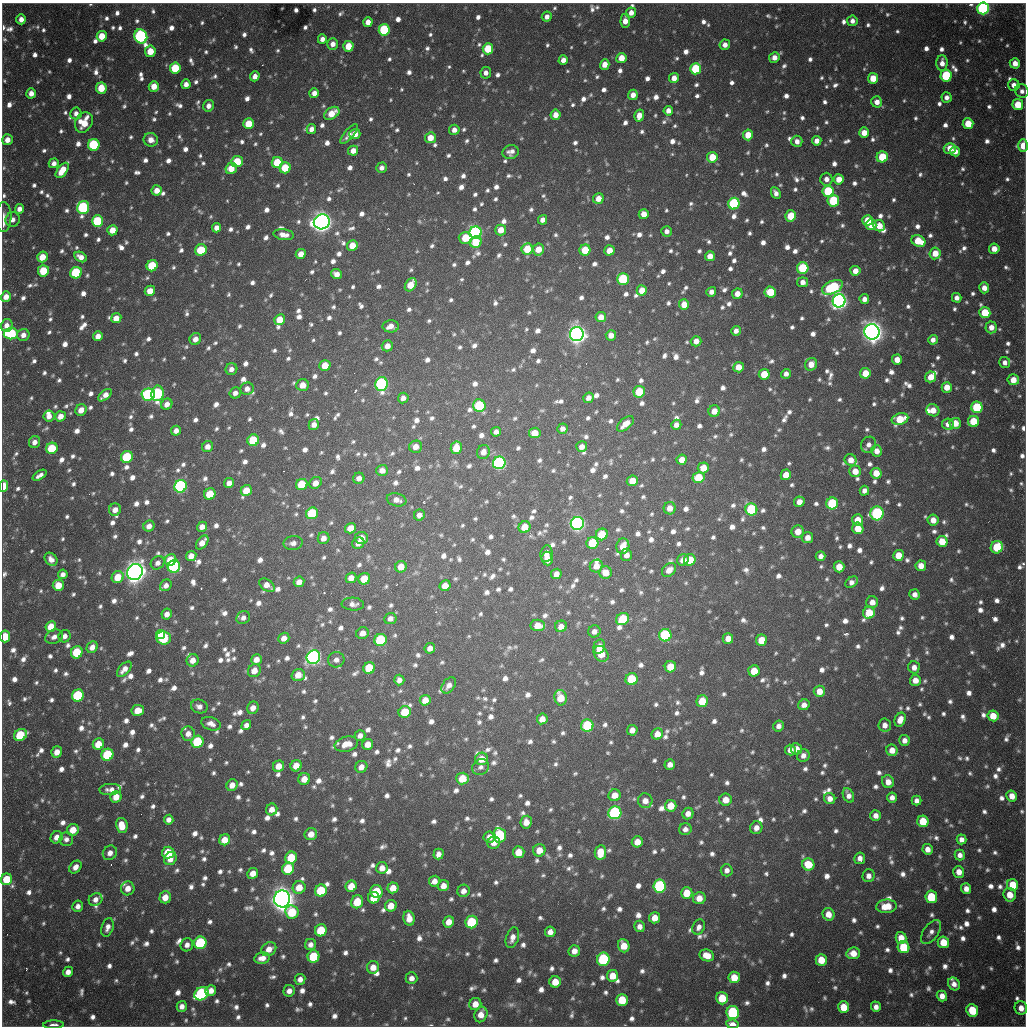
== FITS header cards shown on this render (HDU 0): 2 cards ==
NAXIS1  =                 1024 / length of data axis 1
NAXIS2  =                 1024 / length of data axis 2

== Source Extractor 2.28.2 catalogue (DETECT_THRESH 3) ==
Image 1024 x 1024 px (HDU 0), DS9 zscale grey, 1 PNG px = 1 image px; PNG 1028 x 1028 px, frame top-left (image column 1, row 1024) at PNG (2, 3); each listed source drawn as its Kron ellipse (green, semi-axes under 4 px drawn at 4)
Background 728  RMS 22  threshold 66.6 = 3 sigma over >= 5 px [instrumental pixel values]
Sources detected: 1759; of the 1759, the 500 brightest by FLUX_AUTO listed and drawn (1259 fainter detections omitted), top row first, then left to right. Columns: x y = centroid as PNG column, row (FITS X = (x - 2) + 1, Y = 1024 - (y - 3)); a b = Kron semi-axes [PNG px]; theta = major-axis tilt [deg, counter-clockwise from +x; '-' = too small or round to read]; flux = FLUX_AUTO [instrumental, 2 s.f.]
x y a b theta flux
983 8 6 6 - 3.2e+05
631 13 5 5 - 1.2e+04
547 17 5 5 - 8.8e+03
21 19 5 4 - 1.3e+04
625 21 7 4 85 1.6e+04
852 21 5 5 - 8.9e+03
368 22 5 4 - 1.4e+04
384 30 6 5 - 1.2e+05
102 36 5 5 - 3.3e+04
141 36 7 6 - 3.4e+05
322 39 5 4 - 8.6e+03
333 44 5 5 - 1.1e+04
725 45 5 5 - 1.0e+04
348 46 5 5 - 3.5e+04
488 49 5 5 - 5.7e+04
150 51 5 5 - 3.2e+04
774 57 5 5 - 1.2e+04
621 58 5 5 - 2.4e+04
563 60 5 4 - 1.0e+04
942 63 8 5 89 1.3e+04
1015 63 5 5 - 1.5e+04
605 64 5 4 - 1.9e+04
175 68 5 5 - 7.4e+04
695 69 5 5 - 1.0e+05
486 73 5 5 - 8.4e+03
255 76 5 4 - 1.1e+04
946 76 6 5 - 1.2e+05
674 78 5 5 - 1.4e+04
873 78 5 5 - 3.1e+04
186 84 5 4 - 1.0e+04
1014 85 6 5 - 1.1e+04
154 86 5 5 - 2.0e+04
101 88 6 5 - 3.8e+04
1022 91 7 6 - 8.1e+03
31 93 5 5 - 1.3e+04
314 93 5 4 - 1.2e+04
633 95 5 5 - 1.2e+04
946 97 5 5 - 8.6e+03
877 102 5 5 - 1.2e+04
1018 105 5 5 - 4.0e+04
209 106 6 5 - 9.7e+03
668 111 5 4 - 1.1e+04
76 113 6 5 - 8.1e+03
332 113 8 5 34 2.7e+04
555 115 5 5 - 1.6e+04
639 116 6 5 - 1.7e+04
84 122 11 8 62 3.8e+04
249 124 5 5 - 4.1e+04
968 124 5 5 - 3.7e+04
311 129 5 4 - 8.7e+03
454 130 5 5 - 1.1e+04
864 133 5 5 - 1.8e+04
349 134 12 5 50 9.8e+03
355 134 5 5 - 2.0e+04
748 135 5 5 - 2.7e+04
430 138 5 5 - 2.4e+04
7 140 5 5 - 1.4e+04
151 140 7 7 - 1.4e+04
797 141 5 5 - 9.9e+03
817 141 5 4 - 1.1e+04
94 145 6 6 - 1.2e+05
1023 146 6 4 88 2.8e+04
950 148 6 5 - 2.1e+04
353 151 5 4 - 1.4e+04
955 151 5 5 - 1.3e+04
511 152 8 7 - 9.6e+03
712 157 5 5 - 3.6e+04
882 157 5 5 - 6.1e+04
237 162 6 5 - 5.5e+04
54 163 5 5 - 8.9e+03
277 163 5 5 - 6.2e+04
231 168 6 5 - 2.4e+04
285 168 5 5 - 5.1e+04
382 168 5 5 - 8.1e+03
62 170 9 5 54 3.1e+04
826 179 6 6 - 9.9e+03
839 179 5 5 - 1.9e+04
157 190 5 5 - 1.7e+04
828 191 6 5 - 8.9e+04
776 193 6 4 -63 8.1e+03
598 199 5 5 - 1.8e+04
833 201 6 5 - 1.0e+05
734 204 6 5 - 1.6e+05
83 208 6 6 - 2.2e+05
19 209 5 4 - 1.0e+04
644 214 5 5 - 1.6e+04
791 216 5 5 - 5.0e+04
3 217 15 8 88 1.2e+04
13 220 7 7 - 8.9e+03
543 220 5 4 - 1.0e+04
867 220 5 5 - 2.8e+04
97 221 6 5 - 9.7e+04
322 222 8 7 - 1.4e+06
871 225 5 5 - 2.8e+04
879 226 6 5 - 2.2e+04
217 228 5 4 - 1.1e+04
112 230 5 5 - 2.2e+04
501 230 5 5 - 2.2e+04
667 231 5 5 - 8.3e+03
475 233 6 6 - 3.9e+05
284 235 10 5 -7 1.3e+04
466 238 7 6 - 5.3e+04
918 241 7 5 -23 4.6e+04
476 242 6 5 - 5.1e+04
352 246 5 5 - 2.6e+04
527 249 6 5 - 4.7e+04
538 249 6 5 - 2.2e+04
994 249 5 5 - 1.6e+04
201 250 6 5 - 5.8e+04
585 250 5 5 - 4.5e+04
609 250 5 5 - 2.1e+04
935 253 6 5 - 2.4e+04
301 254 5 5 - 1.4e+04
710 256 5 5 - 1.7e+04
42 257 5 5 - 2.6e+04
81 257 6 5 - 1.2e+04
152 266 6 5 - 6.8e+04
803 268 6 5 - 9.8e+04
43 271 5 5 - 5.0e+04
855 271 5 5 - 1.5e+04
76 273 6 5 - 1.2e+05
336 274 5 5 - 1.1e+04
623 279 6 6 - 1.3e+05
803 282 5 5 - 1.0e+04
411 285 7 5 57 3.3e+04
832 287 11 6 25 1.6e+05
984 288 5 5 - 1.2e+04
642 290 5 5 - 2.4e+04
150 291 5 5 - 1.9e+04
711 292 5 4 - 9.0e+03
770 292 6 5 - 4.8e+04
737 294 5 5 - 1.5e+04
6 297 5 5 - 1.5e+04
957 298 5 4 - 8.7e+03
864 299 5 5 - 1.0e+04
839 301 6 6 - 8.4e+05
684 304 5 5 - 2.3e+04
985 313 5 5 - 4.7e+04
601 317 5 5 - 1.9e+04
116 318 5 5 - 1.9e+04
280 320 5 5 - 2.7e+04
7 325 6 5 - 1.2e+04
391 326 8 6 -1 1.5e+04
991 327 6 6 - 1.4e+04
736 331 5 4 - 8.4e+03
872 332 8 7 - 1.6e+06
11 333 7 6 - 1.6e+05
577 334 7 7 - 1.1e+06
23 335 6 6 - 1.1e+04
611 335 5 5 - 1.2e+04
98 336 5 4 - 1.2e+04
195 339 6 5 - 1.2e+04
933 340 5 4 - 8.7e+03
696 341 5 5 - 1.3e+04
387 346 6 5 - 1.4e+04
897 360 5 5 - 1.6e+04
1005 362 5 5 - 8.6e+03
811 364 7 6 - 1.8e+04
325 365 5 5 - 2.6e+04
738 367 5 5 - 1.8e+04
231 369 6 5 - 9.0e+03
865 373 5 5 - 3.0e+04
764 374 5 5 - 4.1e+04
786 374 5 5 - 8.4e+03
931 377 5 5 - 2.3e+04
1013 380 6 5 - 2.1e+04
382 384 7 6 - 2.9e+05
303 385 6 6 - 2.0e+04
947 387 5 5 - 2.0e+04
247 389 6 6 - 1.1e+04
639 392 6 5 - 5.6e+04
157 393 8 6 79 2.1e+05
235 393 6 5 - 8.5e+03
148 394 7 6 - 2.2e+05
105 395 8 4 38 1.3e+04
403 398 5 5 - 8.8e+03
588 398 5 5 - 9.3e+03
167 404 6 5 - 1.1e+04
479 406 6 6 - 1.2e+05
977 407 6 5 - 1.0e+05
81 410 6 5 - 1.5e+04
933 410 6 6 - 1.8e+04
714 411 6 5 - 1.8e+04
49 416 5 5 - 1.1e+04
60 416 5 5 - 1.6e+04
900 419 8 6 15 5.1e+04
973 421 5 5 - 4.7e+04
955 423 5 5 - 2.2e+04
625 424 10 5 41 1.8e+04
948 424 6 5 - 1.0e+04
314 425 5 5 - 1.0e+04
676 425 5 5 - 1.0e+04
562 429 5 5 - 8.1e+03
176 431 5 4 - 9.5e+03
496 432 5 4 - 8.4e+03
535 433 6 5 - 2.4e+04
253 440 6 5 - 7.1e+04
35 442 6 5 - 9.9e+03
868 445 8 7 - 9.0e+03
208 446 6 5 - 1.1e+04
416 447 6 6 - 1.5e+04
582 447 5 5 - 1.1e+04
52 448 6 5 - 6.2e+04
456 448 6 5 - 3.4e+04
877 451 5 5 - 1.3e+04
483 452 7 6 - 1.2e+04
127 457 6 5 - 9.8e+04
682 460 5 5 - 1.6e+04
851 460 6 5 - 1.4e+04
499 463 6 6 - 3.4e+05
703 468 5 5 - 2.3e+04
382 470 6 5 - 1.2e+04
855 471 6 5 - 2.0e+04
876 473 5 5 - 2.3e+04
40 475 8 4 32 8.4e+03
786 475 5 5 - 2.2e+04
359 478 6 5 - 8.7e+03
698 478 6 5 - 5.0e+04
632 481 5 5 - 2.4e+04
229 483 5 5 - 1.1e+04
315 483 7 5 43 1.5e+04
302 484 6 5 - 5.9e+04
4 486 6 4 85 4.2e+04
180 486 6 6 - 3.3e+05
246 491 6 5 - 3.0e+04
864 491 5 4 - 8.2e+03
210 494 6 5 - 4.8e+04
397 500 10 6 -12 1.2e+04
799 502 5 5 - 1.3e+04
832 503 6 6 - 1.1e+05
670 508 6 6 - 1.6e+04
751 509 6 6 - 1.4e+05
115 510 6 6 - 1.3e+04
312 513 6 5 - 1.0e+05
877 513 7 6 - 2.4e+05
419 515 6 5 - 9.4e+03
858 520 5 5 - 2.1e+04
933 520 5 5 - 1.5e+04
577 523 6 6 - 5.9e+05
149 526 6 5 - 1.1e+04
202 527 5 5 - 1.1e+04
525 527 6 5 - 3.0e+04
350 528 6 5 - 1.8e+04
858 528 6 5 - 2.7e+04
798 532 6 6 - 1.9e+04
602 534 6 6 - 5.2e+04
807 537 5 5 - 1.3e+04
323 538 6 5 - 1.0e+04
361 538 6 6 - 1.8e+04
942 541 5 5 - 3.2e+04
202 542 8 5 53 1.5e+04
293 543 9 7 10 8.9e+03
358 543 6 5 - 1.0e+04
592 543 6 5 - 6.9e+04
623 546 8 6 76 2.6e+04
997 547 6 6 - 7.0e+04
546 554 8 6 82 1.3e+04
626 555 6 5 - 1.0e+04
898 555 5 5 - 2.7e+04
191 556 5 5 - 1.6e+04
821 556 5 4 - 8.8e+03
51 559 7 5 -52 9.6e+03
547 559 7 5 -85 1.8e+04
170 560 6 5 - 3.9e+04
683 560 6 5 - 1.4e+04
690 560 6 5 - 4.4e+04
158 563 7 6 - 8.8e+03
174 566 6 6 - 2.4e+05
596 566 7 6 - 1.8e+04
921 566 5 5 - 1.6e+04
401 567 6 5 - 2.1e+04
839 567 5 5 - 2.3e+04
669 570 8 6 41 1.3e+04
135 572 8 7 - 1.6e+06
605 573 6 6 - 2.2e+04
63 574 5 4 - 8.3e+03
556 574 5 5 - 1.2e+04
118 577 6 5 - 3.1e+04
351 578 5 5 - 1.4e+04
364 579 6 5 - 3.8e+04
299 582 5 5 - 1.2e+04
852 582 7 4 36 8.6e+03
58 585 6 5 - 2.9e+04
166 585 6 5 - 8.6e+03
267 585 9 5 -35 1.4e+04
445 586 6 5 - 2.2e+04
915 594 5 5 - 9.3e+03
872 602 6 6 - 1.2e+04
353 604 11 6 -4 8.8e+03
869 613 6 5 - 3.9e+04
167 614 5 5 - 9.9e+03
243 618 7 6 - 8.1e+03
390 619 6 5 - 9.3e+03
623 619 7 6 - 6.0e+04
538 625 7 5 -4 2.2e+04
561 626 6 5 - 1.4e+04
51 627 6 5 - 3.0e+04
594 631 6 6 - 8.8e+03
362 633 6 5 - 1.2e+04
160 635 4 4 - 3.9e+04
665 635 6 6 - 1.4e+05
5 636 6 5 - 4.7e+04
65 636 6 5 - 8.8e+03
54 637 9 7 26 9.5e+03
164 638 7 6 - 1.0e+05
284 638 6 5 - 1.4e+04
728 638 5 5 - 1.5e+04
380 640 6 6 - 1.3e+05
761 640 5 5 - 3.3e+04
599 646 7 5 75 1.4e+04
92 647 6 5 - 1.3e+04
430 648 5 5 - 1.0e+04
77 652 6 5 - 6.6e+04
601 654 8 6 -54 3.2e+04
313 657 7 6 - 5.9e+05
256 659 5 5 - 1.2e+04
193 660 6 6 - 1.4e+04
336 660 8 7 - 9.5e+03
670 667 6 5 - 3.1e+04
914 667 6 5 - 1.1e+04
369 668 6 5 - 6.6e+04
124 669 9 5 47 1.3e+04
254 671 7 6 - 1.7e+04
754 671 5 5 - 3.2e+04
298 675 7 6 - 2.1e+04
632 679 6 6 - 7.5e+04
399 680 5 5 - 8.8e+03
915 680 5 5 - 1.6e+04
449 685 9 6 53 9.6e+03
819 691 6 5 - 1.9e+04
78 695 6 5 - 1.2e+05
560 698 8 6 -79 3.3e+04
425 700 5 5 - 1.8e+04
702 701 6 5 - 4.2e+04
804 705 6 5 - 1.1e+04
199 706 8 6 -18 9.1e+03
253 708 6 5 - 1.2e+04
138 710 6 5 - 2.2e+04
405 712 6 5 - 4.0e+04
993 716 5 5 - 2.7e+04
542 719 5 5 - 1.5e+04
900 720 7 5 66 1.7e+04
211 724 10 6 -19 1.1e+04
246 725 5 4 - 8.5e+03
587 725 6 6 - 1.0e+05
885 725 6 6 - 1.1e+04
778 726 5 5 - 8.3e+03
632 730 5 5 - 1.2e+04
188 734 7 7 - 1.2e+04
657 734 6 5 - 1.8e+04
20 735 7 5 35 7.1e+04
360 736 5 5 - 8.8e+03
904 740 5 5 - 9.3e+03
197 742 6 6 - 1.1e+05
98 744 6 5 - 3.0e+04
346 744 12 7 14 2.2e+04
368 744 5 5 - 1.7e+04
796 749 5 5 - 1.3e+04
790 750 5 5 - 1.1e+04
892 750 6 5 - 1.6e+04
57 752 6 5 - 1.4e+04
107 755 6 5 - 9.7e+04
803 755 6 6 - 9.8e+03
482 759 6 6 - 2.5e+04
670 764 5 5 - 1.1e+04
279 766 6 5 - 1.9e+04
296 766 6 5 - 2.2e+04
361 767 6 6 - 1.2e+04
481 767 9 7 38 8.1e+03
462 778 6 6 - 4.2e+04
304 779 6 5 - 1.8e+04
888 782 6 6 - 1.4e+04
232 785 6 5 - 1.4e+04
110 789 11 5 3 9.5e+03
615 795 6 6 - 2.0e+04
848 795 7 5 -67 9.5e+03
1012 796 5 5 - 1.7e+04
116 797 6 5 - 2.1e+04
892 797 5 5 - 8.7e+03
830 799 6 5 - 1.2e+04
726 800 6 6 - 2.1e+04
645 801 7 7 - 1.4e+04
917 801 5 5 - 8.2e+03
671 806 6 5 - 2.8e+04
272 809 6 5 - 1.2e+04
615 813 6 6 - 2.8e+05
688 814 6 5 - 1.3e+04
876 815 5 5 - 1.1e+04
169 820 5 5 - 9.0e+03
923 821 6 5 - 4.2e+04
526 822 6 5 - 1.6e+04
122 826 7 5 -78 2.7e+04
756 828 6 6 - 1.1e+04
685 829 6 6 - 8.3e+03
73 830 6 5 - 2.5e+04
311 834 6 6 - 1.6e+04
499 835 7 6 - 1.7e+05
57 837 6 5 - 1.3e+04
489 837 6 5 - 1.3e+04
66 839 7 7 - 8.1e+03
961 839 5 5 - 9.5e+03
225 840 6 5 - 2.2e+04
637 842 5 5 - 2.0e+04
494 843 6 6 - 1.1e+04
928 849 5 5 - 1.3e+04
539 850 6 6 - 2.2e+04
519 852 6 5 - 2.9e+04
600 852 7 5 82 3.0e+04
110 853 7 6 - 1.1e+04
168 853 6 6 - 5.6e+04
438 854 5 5 - 9.4e+03
960 855 5 5 - 9.0e+03
291 858 6 5 - 5.8e+04
860 858 6 5 - 9.4e+03
170 859 7 6 - 1.8e+04
808 864 6 6 - 4.3e+04
75 867 7 5 45 1.1e+04
382 868 6 5 - 1.4e+04
288 869 6 6 - 8.5e+04
727 870 6 6 - 8.5e+03
959 872 6 5 - 1.5e+04
253 873 5 5 - 1.6e+04
868 876 6 6 - 1.0e+04
7 879 6 5 - 4.4e+04
434 881 5 5 - 1.2e+04
1013 885 6 5 - 3.7e+04
351 886 6 5 - 2.9e+04
443 886 6 5 - 1.3e+04
660 886 6 6 - 2.0e+05
299 887 6 6 - 2.4e+04
128 888 7 6 - 1.5e+04
393 888 5 5 - 2.3e+04
966 889 5 5 - 1.1e+04
321 891 6 6 - 6.7e+04
463 891 6 6 - 1.1e+04
377 892 6 6 - 6.6e+04
687 893 6 5 - 3.3e+04
1010 895 7 6 - 2.3e+04
165 897 6 5 - 1.9e+04
931 897 6 6 - 5.7e+04
374 898 6 5 - 3.2e+04
699 898 6 6 - 1.9e+04
95 899 7 6 - 9.7e+03
282 899 8 8 - 2.0e+06
357 902 7 6 - 3.9e+04
78 906 5 5 - 8.2e+03
391 906 6 5 - 2.2e+04
886 906 10 7 5 3.3e+04
292 912 7 6 - 6.7e+04
828 914 6 6 - 1.8e+04
409 918 7 5 -80 1.8e+04
655 918 6 5 - 1.9e+04
449 922 6 5 - 1.6e+04
472 922 6 6 - 1.1e+05
639 926 6 5 - 8.8e+03
107 927 9 6 72 9.1e+03
699 927 8 6 63 8.2e+03
321 930 6 6 - 6.2e+04
550 932 5 5 - 1.1e+04
931 932 14 7 55 9.5e+03
512 938 11 6 72 1.2e+04
901 938 6 5 - 2.1e+04
943 942 6 5 - 3.1e+04
200 943 6 6 - 1.6e+05
310 944 6 5 - 8.3e+03
187 945 6 6 - 9.8e+03
624 946 7 5 -70 2.7e+04
903 947 6 5 - 6.3e+04
269 949 8 6 35 1.6e+04
574 951 6 5 - 1.4e+04
853 953 7 6 - 2.0e+04
707 955 7 5 -19 2.0e+04
313 956 6 6 - 7.5e+04
262 958 8 5 11 1.2e+04
603 959 7 6 - 1.5e+05
821 960 6 5 - 3.0e+04
373 967 6 6 - 1.7e+04
68 972 5 5 - 1.1e+04
613 976 6 5 - 2.7e+04
734 977 6 5 - 2.8e+04
411 978 6 6 - 9.0e+03
300 979 5 5 - 9.5e+03
555 982 6 5 - 2.6e+04
954 984 7 5 -55 9.0e+03
211 991 6 5 - 1.4e+04
289 991 6 5 - 1.1e+04
201 994 7 6 - 2.5e+05
942 996 5 5 - 1.3e+04
722 998 6 6 - 4.5e+04
622 1000 6 6 - 4.5e+04
475 1004 6 6 - 1.8e+04
182 1006 5 5 - 9.3e+03
843 1007 6 5 - 3.3e+04
876 1007 5 5 - 9.3e+03
1021 1008 7 6 - 1.4e+04
972 1010 6 5 - 4.9e+04
733 1012 6 6 - 1.8e+05
481 1014 8 6 68 1.7e+04
732 1024 6 4 -9 1.7e+04
54 1025 10 4 1 9.2e+03
At the frame edge (FLAGS 8, measured only in part): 6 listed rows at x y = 983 8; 1023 146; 4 486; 5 636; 732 1024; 54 1025
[1259 fainter detections neither listed nor drawn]

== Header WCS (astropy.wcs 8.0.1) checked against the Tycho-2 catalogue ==
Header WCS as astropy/WCSLIB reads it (CRVAL/CRPIX/CD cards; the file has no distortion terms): RA---TAN/DEC--TAN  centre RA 19:04:12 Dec -20:34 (286.05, -20.56 deg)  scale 1.18 arcsec/px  FOV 20.1' x 20.1'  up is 0 deg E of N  parity flipped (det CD > 0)
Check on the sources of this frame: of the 60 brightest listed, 17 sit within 2.0 arcsec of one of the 22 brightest Tycho-2 stars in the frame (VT <= 11.99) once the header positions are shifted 0.25 arcsec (0.07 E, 0.24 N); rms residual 0.65 arcsec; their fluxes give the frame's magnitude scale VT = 25.21 - 2.5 log10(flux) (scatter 0.28 mag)
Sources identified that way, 17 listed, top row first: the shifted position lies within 2.0 arcsec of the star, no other Tycho-2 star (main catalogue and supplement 1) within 4.0 arcsec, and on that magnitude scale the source's flux lands within +1.5 / -3 mag of the star's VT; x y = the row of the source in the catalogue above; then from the Tycho-2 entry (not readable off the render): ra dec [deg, ICRS J2000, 3 dp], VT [Tycho-2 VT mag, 2 dp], TYC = Tycho-2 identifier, HIP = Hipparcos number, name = IAU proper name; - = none
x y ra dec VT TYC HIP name
983 8 286.217 -20.394 11.45 6291-2348-1 - -
141 36 285.922 -20.401 11.84 6290-1553-1 - -
94 145 285.906 -20.437 11.70 6290-1190-1 - -
83 208 285.902 -20.457 11.63 6290-1914-1 - -
475 233 286.039 -20.466 11.64 6291-2563-1 - -
839 301 286.166 -20.490 11.06 6291-1861-1 - -
872 332 286.177 -20.500 9.72 6291-280-1 - -
577 334 286.074 -20.500 10.56 6291-2482-1 - -
382 384 286.006 -20.516 11.38 6291-2555-1 - -
180 486 285.935 -20.549 11.40 6290-1670-1 - -
577 523 286.074 -20.562 10.72 6291-940-1 - -
135 572 285.919 -20.577 9.38 6290-1734-1 - -
313 657 285.981 -20.605 11.19 6290-1602-1 - -
615 813 286.086 -20.657 11.94 6295-2470-1 - -
660 886 286.102 -20.681 11.90 6295-452-1 - -
282 899 285.970 -20.684 9.47 6294-85-1 - -
603 959 286.082 -20.705 11.99 6295-205-1 - -